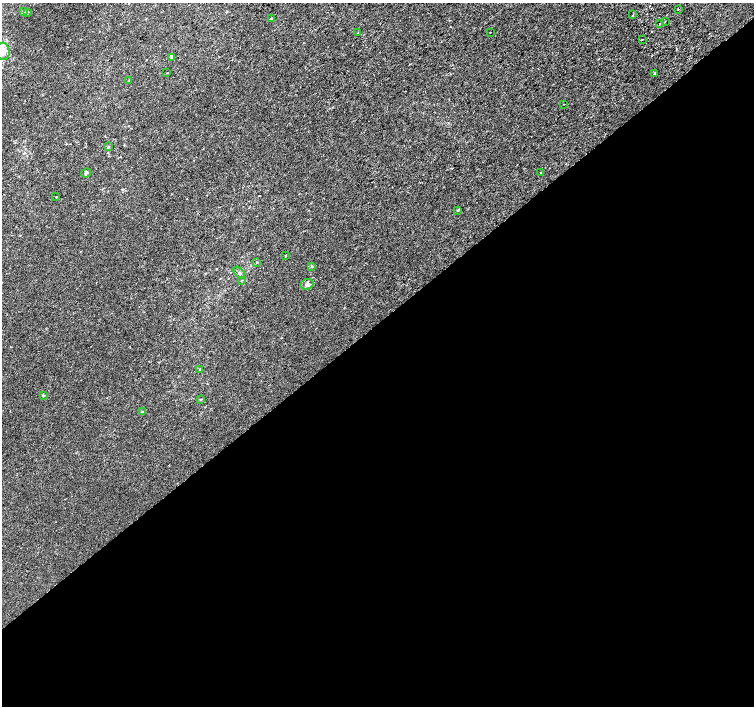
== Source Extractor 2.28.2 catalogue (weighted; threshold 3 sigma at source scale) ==
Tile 15 of 4 x 4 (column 3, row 4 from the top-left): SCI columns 3047-4550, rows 239-1645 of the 6087 x 6041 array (HDU 1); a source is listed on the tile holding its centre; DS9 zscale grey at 2 x 2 block average (1 PNG px = mean of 2 x 2 image px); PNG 756 x 708 px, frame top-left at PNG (2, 3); each listed source drawn as its Kron ellipse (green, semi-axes under 4 px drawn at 4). Shown black and unused: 54% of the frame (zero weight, under 2 of 3 exposures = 2% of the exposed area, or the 3 px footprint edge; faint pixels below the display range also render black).
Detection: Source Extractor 2.28.2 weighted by HDU 2 'WHT'; one run over the whole footprint, this tile lists its part. Background 5.85e-04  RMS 0.0028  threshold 0.0126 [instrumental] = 3 sigma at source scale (4.5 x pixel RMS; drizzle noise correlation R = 1.50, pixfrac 1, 0.0396/0.0396 arcsec/px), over >= 5 px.
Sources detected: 36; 4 cosmic-ray / hot-pixel residue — neither listed nor drawn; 1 inside a brighter listed object's ellipse — not listed separately; the other 31 listed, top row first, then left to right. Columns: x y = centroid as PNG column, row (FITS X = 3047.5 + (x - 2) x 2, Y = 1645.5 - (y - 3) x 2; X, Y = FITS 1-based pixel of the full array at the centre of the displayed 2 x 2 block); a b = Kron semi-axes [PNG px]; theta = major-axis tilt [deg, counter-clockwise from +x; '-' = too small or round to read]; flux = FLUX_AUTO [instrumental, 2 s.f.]
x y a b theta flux
678 9 2 2 - 0.39
23 12 4 3 - 1.1
27 12 3 2 - 0.34
633 15 2 2 - 0.52
271 18 4 3 - 0.61
665 22 2 2 - 0.38
660 23 2 2 - 6.8
358 33 2 2 - 0.33
490 33 2 2 - 0.29
642 40 2 2 - 0.79
3 51 8 7 - 5.9
172 57 4 3 - 0.89
167 73 2 2 - 0.22
654 73 2 2 - 2.3
129 80 3 2 - 0.31
564 104 2 2 - 1.6
108 147 3 2 - 0.47
540 172 2 2 - 0.62
86 173 5 3 - 0.97
56 197 2 2 - 1.6
458 210 3 3 - 0.52
286 256 2 2 - 1.7
257 262 3 2 - 0.42
312 266 4 3 - 0.7
239 273 7 3 -48 1.1
241 280 3 2 - 0.29
307 284 6 5 - 1.9
200 369 3 3 - 0.53
43 395 3 2 - 0.95
201 399 3 2 - 0.58
142 412 3 3 - 0.56
Isophote crosses this tile's border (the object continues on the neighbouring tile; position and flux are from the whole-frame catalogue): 1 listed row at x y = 3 51
Diffuse or blended objects may show on this block-average render without a row.